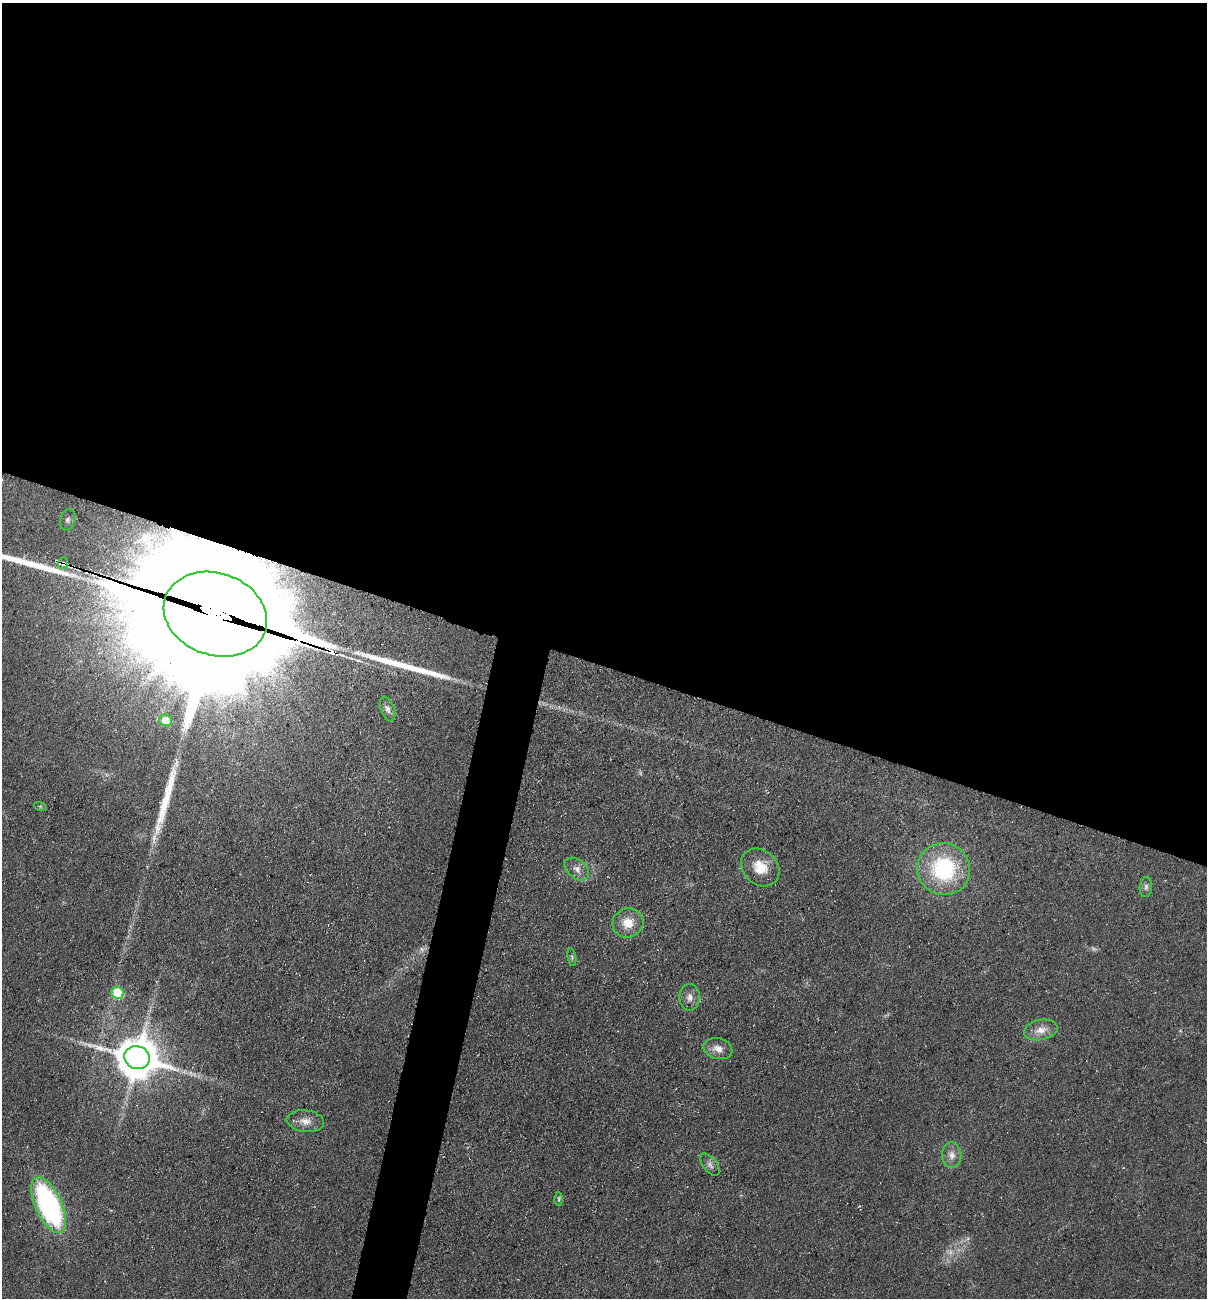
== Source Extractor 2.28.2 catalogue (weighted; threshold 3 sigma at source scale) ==
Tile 3 of 4 x 4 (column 3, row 1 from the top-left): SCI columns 2591-3795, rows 3887-5182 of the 5254 x 5198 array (HDU 1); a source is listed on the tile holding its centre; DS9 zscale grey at full resolution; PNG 1209 x 1300 px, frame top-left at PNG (2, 3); each listed source drawn as its Kron ellipse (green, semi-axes under 4 px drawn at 4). Shown black and unused: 54% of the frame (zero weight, under 3 of 5 exposures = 3% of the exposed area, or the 3 px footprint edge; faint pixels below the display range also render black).
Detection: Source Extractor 2.28.2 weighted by HDU 2 'WHT'; one run over the whole footprint, this tile lists its part. Background 0.0903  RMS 0.0087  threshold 0.039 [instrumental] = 3 sigma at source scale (4.5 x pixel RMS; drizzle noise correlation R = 1.50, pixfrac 1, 0.05/0.05 arcsec/px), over >= 5 px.
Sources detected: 30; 4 too faint to see at this stretch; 1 cosmic-ray / hot-pixel residue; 3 long thin detections or spike segments (spike, bleed or trail) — neither listed nor drawn; the other 22 listed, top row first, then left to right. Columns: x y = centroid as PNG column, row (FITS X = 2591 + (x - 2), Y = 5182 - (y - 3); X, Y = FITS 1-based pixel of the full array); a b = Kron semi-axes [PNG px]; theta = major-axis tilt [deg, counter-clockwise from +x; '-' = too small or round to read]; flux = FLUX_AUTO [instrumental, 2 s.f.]
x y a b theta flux
68 520 11 7 72 3.8
63 563 6 5 - 7
215 614 53 41 -19 71000
388 709 13 6 -69 3.7
165 720 6 5 - 13
40 806 6 4 -19 0.88
760 867 21 17 -42 19
577 869 14 9 -39 6.7
944 869 27 26 - 86
1146 887 10 6 83 2.8
628 923 15 14 - 16
572 957 9 3 -79 1.3
118 993 6 6 - 41
690 997 13 10 89 6
1041 1030 17 10 11 9.9
718 1049 14 10 -15 7.6
137 1058 13 11 -17 3300
305 1121 19 10 -7 9.2
952 1155 13 9 -85 6.5
710 1165 13 7 -51 3.8
559 1199 7 4 90 1.6
49 1205 30 13 -65 190
Overlapping masked pixels (flux is a lower limit): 2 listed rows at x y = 63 563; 215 614
Isophote crosses this tile's border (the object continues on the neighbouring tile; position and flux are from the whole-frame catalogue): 1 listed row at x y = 215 614